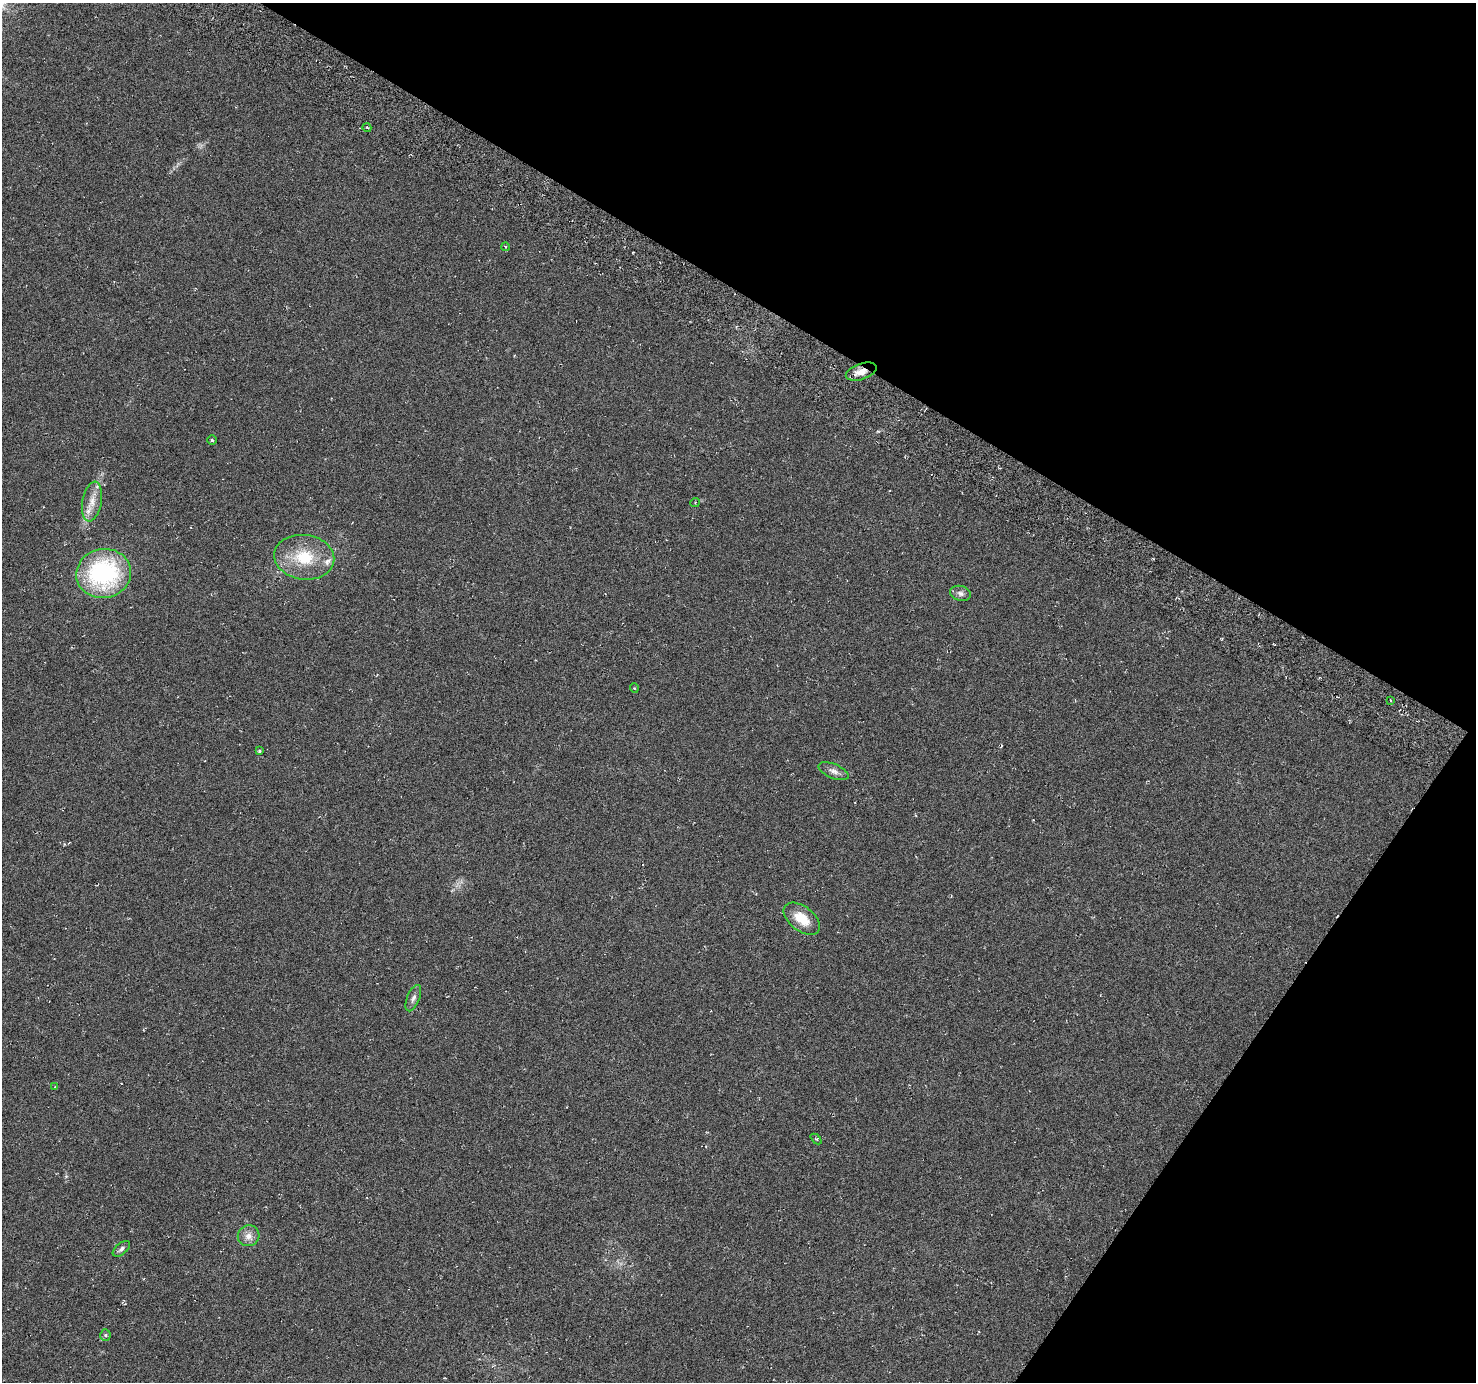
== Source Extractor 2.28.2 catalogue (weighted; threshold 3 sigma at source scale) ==
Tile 8 of 4 x 4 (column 4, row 2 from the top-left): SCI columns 4458-5931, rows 2999-4378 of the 5972 x 6063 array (HDU 1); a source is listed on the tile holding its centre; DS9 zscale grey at full resolution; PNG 1478 x 1384 px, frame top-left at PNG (2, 3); each listed source drawn as its Kron ellipse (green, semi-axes under 4 px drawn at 4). Shown black and unused: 29% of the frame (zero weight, under 3 of 6 exposures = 3% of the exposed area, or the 3 px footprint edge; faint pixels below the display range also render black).
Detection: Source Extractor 2.28.2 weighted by HDU 2 'WHT'; one run over the whole footprint, this tile lists its part. Background -0.00391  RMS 0.0056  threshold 0.0231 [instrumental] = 3 sigma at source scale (4.09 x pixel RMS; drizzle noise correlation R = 1.36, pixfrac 0.8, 0.0396/0.0396 arcsec/px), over >= 5 px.
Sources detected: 22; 1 cosmic-ray / hot-pixel residue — neither listed nor drawn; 1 inside a brighter listed object's ellipse — not listed separately; the other 20 listed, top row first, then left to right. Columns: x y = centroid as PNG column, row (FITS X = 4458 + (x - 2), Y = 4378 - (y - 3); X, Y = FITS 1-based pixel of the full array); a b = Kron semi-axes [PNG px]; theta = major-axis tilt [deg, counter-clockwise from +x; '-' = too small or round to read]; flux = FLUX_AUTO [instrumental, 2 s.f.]
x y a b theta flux
367 128 4 3 - 0.46
505 247 4 4 - 0.58
861 372 16 8 19 4.9
212 440 5 4 - 0.7
92 501 20 9 79 6.3
695 503 5 4 - 0.62
304 557 30 22 -7 21
104 573 27 24 12 69
960 593 10 7 -14 2.2
634 688 5 3 - 0.39
1390 700 3 2 - 0.39
259 751 3 3 - 0.71
833 771 16 7 -22 2.9
802 919 21 12 -38 11
413 998 14 6 68 2.3
55 1087 3 3 - 0.45
816 1139 6 4 -42 0.76
249 1236 11 10 - 3.7
121 1249 10 5 40 1.7
105 1335 6 5 - 0.83
Overlapping masked pixels (flux is a lower limit): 1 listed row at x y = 861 372